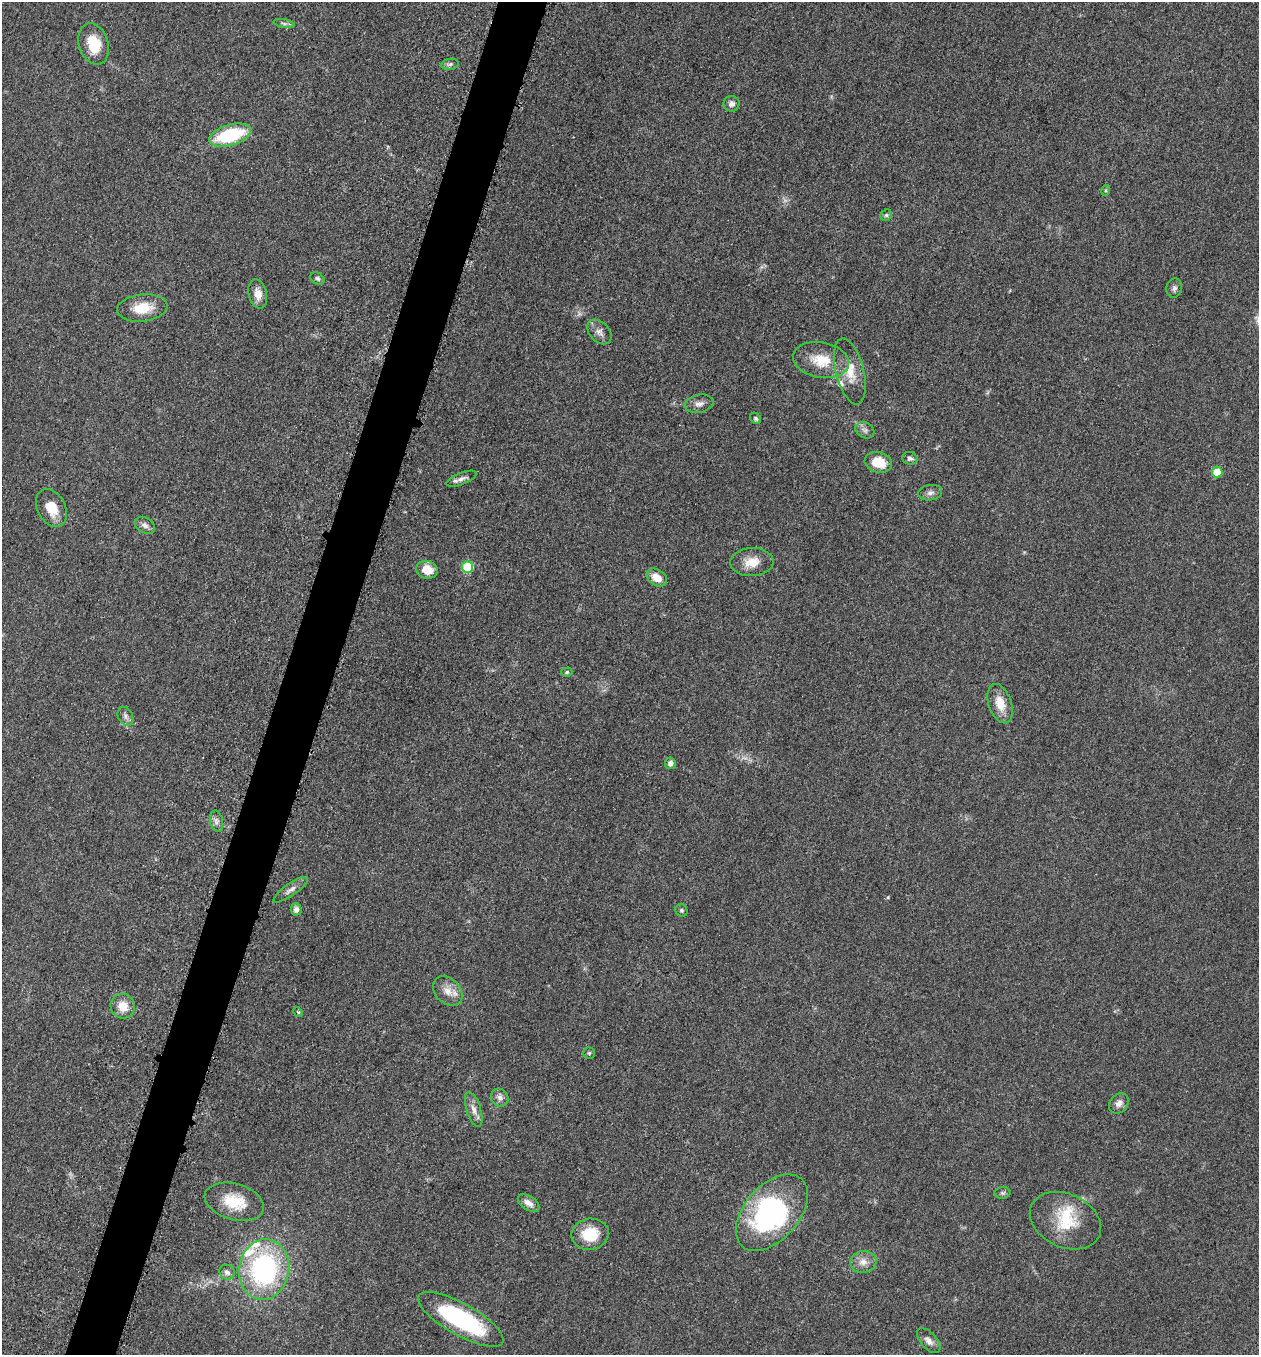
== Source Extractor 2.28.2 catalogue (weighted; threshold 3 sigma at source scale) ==
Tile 7 of 4 x 4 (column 3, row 2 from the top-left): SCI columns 2712-3968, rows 2723-4075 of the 5505 x 5461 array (HDU 1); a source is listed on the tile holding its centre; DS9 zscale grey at full resolution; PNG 1261 x 1357 px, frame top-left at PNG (2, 2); each listed source drawn as its Kron ellipse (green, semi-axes under 4 px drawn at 4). Shown black and unused: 4% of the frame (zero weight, under 3 of 5 exposures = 3% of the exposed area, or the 3 px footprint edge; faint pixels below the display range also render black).
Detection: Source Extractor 2.28.2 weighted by HDU 2 'WHT'; one run over the whole footprint, this tile lists its part. Background 0.0606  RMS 0.0062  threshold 0.0279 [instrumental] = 3 sigma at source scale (4.5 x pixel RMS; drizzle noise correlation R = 1.50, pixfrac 1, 0.05/0.05 arcsec/px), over >= 5 px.
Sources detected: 62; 3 too faint to see at this stretch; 1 inside a brighter object's white glare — neither listed nor drawn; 4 inside a brighter listed object's ellipse — not listed separately; the other 54 listed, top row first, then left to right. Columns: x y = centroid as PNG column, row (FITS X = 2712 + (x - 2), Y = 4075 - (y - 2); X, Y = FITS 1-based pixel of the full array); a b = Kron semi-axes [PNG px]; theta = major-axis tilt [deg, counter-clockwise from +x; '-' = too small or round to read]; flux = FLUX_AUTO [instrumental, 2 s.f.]
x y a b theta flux
284 23 10 4 -11 1.4
94 44 21 14 -72 16
450 64 9 5 8 1.7
732 104 8 7 - 2.7
230 135 21 10 17 43
1106 190 5 3 - 0.77
886 215 6 5 - 1.2
317 278 7 5 -32 1.5
1174 288 9 7 78 2.2
258 294 15 9 -78 6.2
142 308 25 13 6 15
599 332 14 10 -46 3.9
821 360 28 17 -10 17
850 371 34 14 -76 12
699 404 14 9 11 3.6
756 418 6 5 - 1.2
865 430 10 7 -30 2.4
910 458 7 6 - 2
878 462 14 10 -15 12
1217 472 5 5 - 18
462 479 16 6 22 3
930 493 12 7 8 2.6
51 508 20 14 -61 12
145 525 11 7 -29 2.6
752 562 21 14 2 10
467 567 6 5 - 34
427 570 11 9 -12 9.1
657 578 11 8 -33 7.5
567 672 6 4 17 0.97
1000 704 20 11 -71 10
125 716 10 7 -61 2.3
670 763 6 5 - 2.7
216 821 11 6 -77 2.6
291 890 20 6 35 3.5
296 909 6 5 - 2.9
681 910 6 5 - 1.2
448 991 17 12 -46 7.4
123 1006 12 12 - 9.2
298 1012 5 4 - 0.7
589 1053 5 5 - 0.96
500 1098 9 8 - 2.8
1119 1103 11 9 48 3.5
474 1109 18 7 -73 4.5
1003 1193 8 6 0 1.3
234 1202 30 18 -16 19
528 1203 12 7 -35 4.2
772 1213 45 27 49 110
1065 1221 37 26 -25 29
590 1234 18 15 4 18
863 1262 13 11 7 5.6
264 1269 30 25 80 100
227 1272 8 7 - 2.7
461 1319 48 16 -29 77
929 1341 15 8 -48 3.7